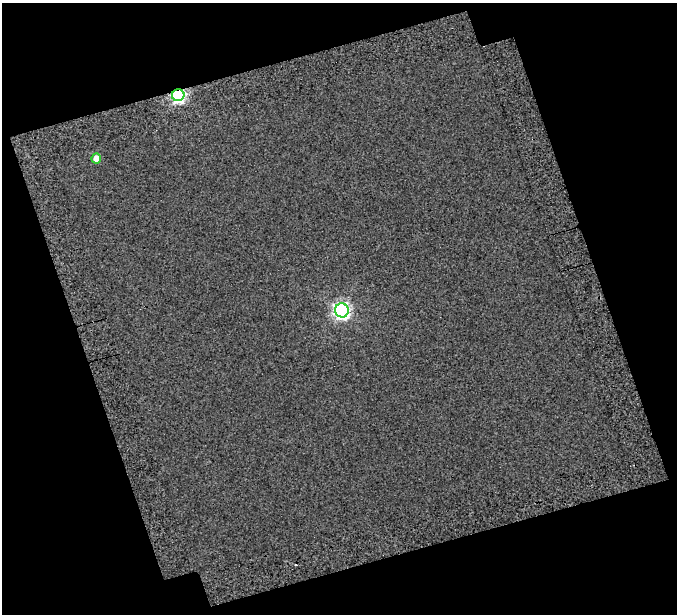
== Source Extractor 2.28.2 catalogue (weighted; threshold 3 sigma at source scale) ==
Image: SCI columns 43-717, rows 64-675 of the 758 x 740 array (HDU 1 of 3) = the unmasked area's bounding box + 8 px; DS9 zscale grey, full resolution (1 PNG px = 1 image px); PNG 679 x 616 px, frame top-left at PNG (2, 3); each listed source drawn as its Kron ellipse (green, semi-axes under 4 px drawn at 4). Shown black and unused: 38% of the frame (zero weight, under 3 of 5 exposures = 22% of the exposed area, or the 3 px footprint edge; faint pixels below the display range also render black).
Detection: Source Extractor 2.28.2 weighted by HDU 2 'WHT'. Background 0.0246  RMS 0.018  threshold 0.0832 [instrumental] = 3 sigma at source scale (4.5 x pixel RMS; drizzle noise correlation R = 1.50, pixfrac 1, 0.0396/0.0396 arcsec/px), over >= 5 px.
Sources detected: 4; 1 cosmic-ray / hot-pixel residue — neither listed nor drawn; the other 3 listed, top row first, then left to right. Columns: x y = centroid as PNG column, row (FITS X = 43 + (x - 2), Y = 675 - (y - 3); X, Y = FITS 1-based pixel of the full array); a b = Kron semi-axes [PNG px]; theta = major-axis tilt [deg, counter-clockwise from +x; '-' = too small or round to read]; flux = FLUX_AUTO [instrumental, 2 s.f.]
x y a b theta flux
178 95 6 6 - 440
96 158 5 5 - 23
342 310 7 7 - 590
Overlapping masked pixels (flux is a lower limit): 1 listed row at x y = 178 95